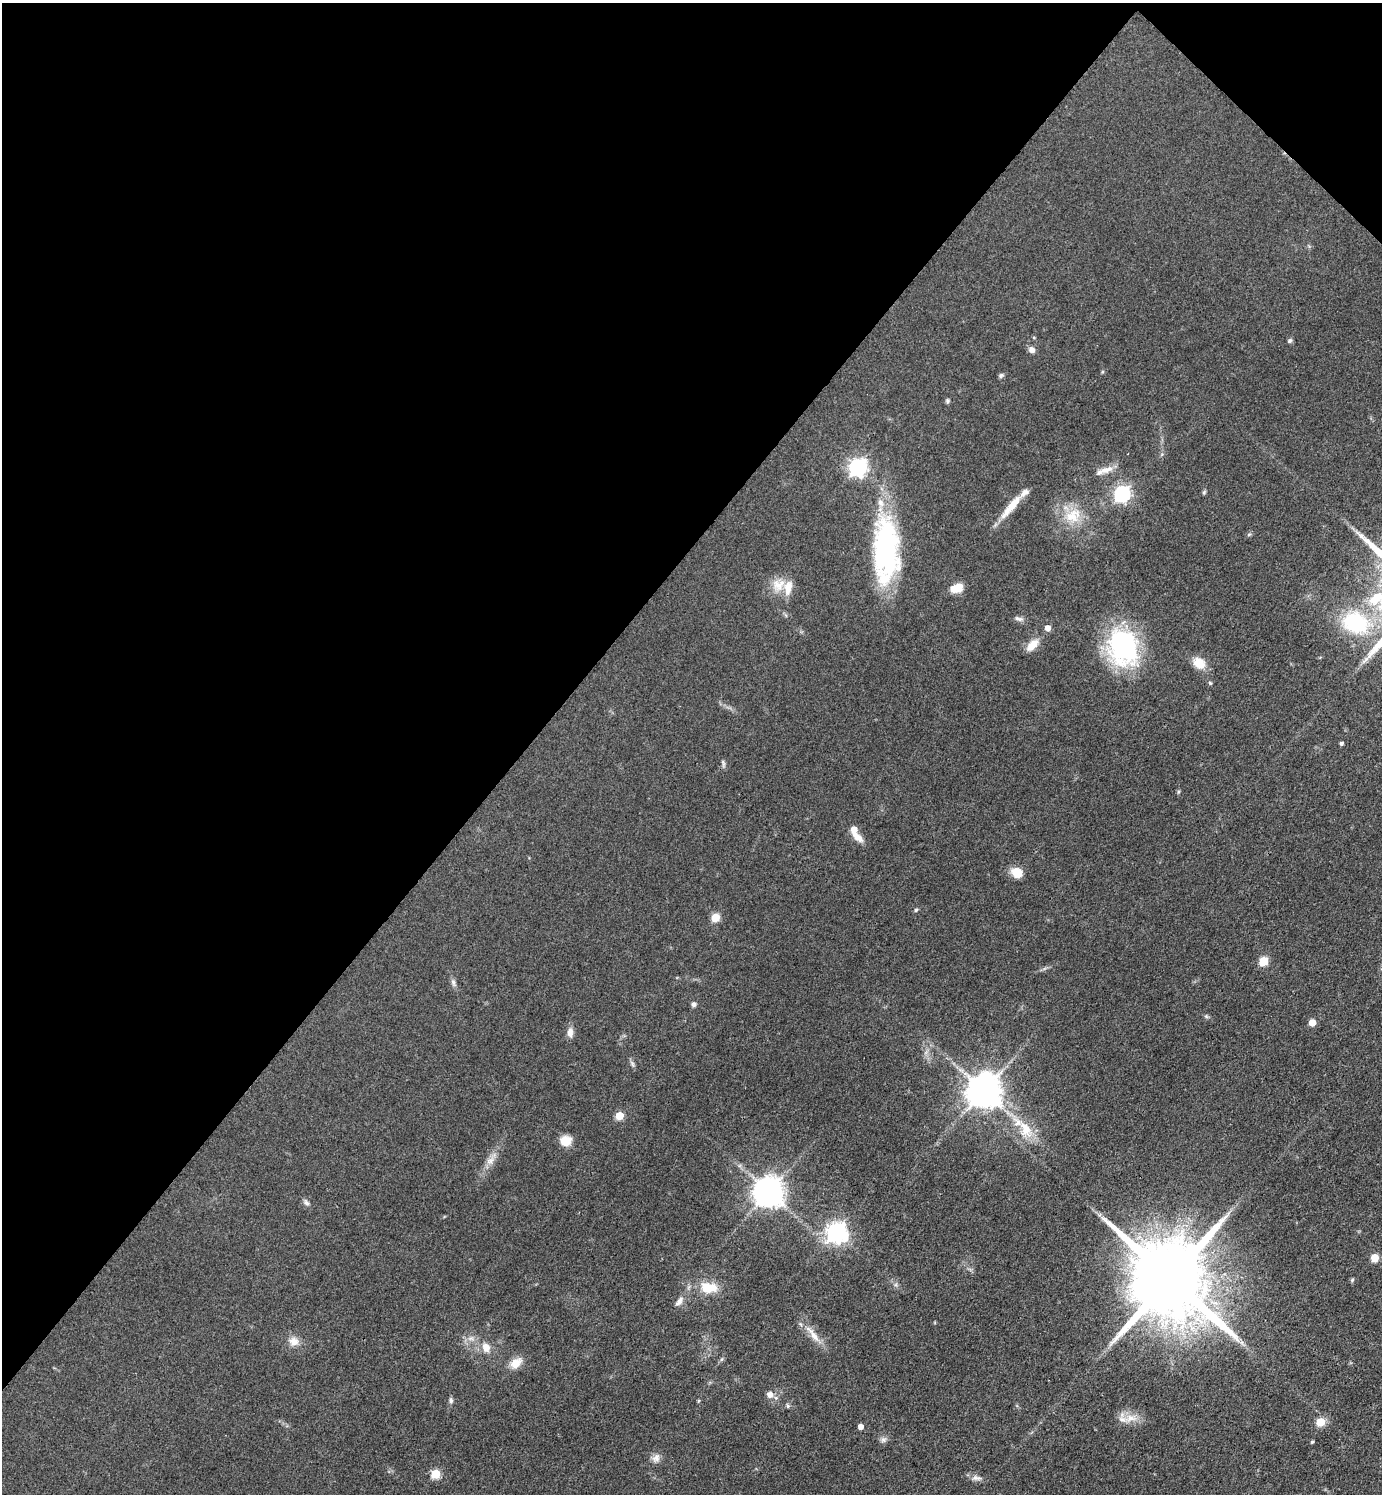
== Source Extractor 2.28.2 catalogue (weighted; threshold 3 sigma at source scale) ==
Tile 2 of 4 x 4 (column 2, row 1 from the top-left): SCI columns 1679-3058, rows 4481-5972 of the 5976 x 5974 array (HDU 1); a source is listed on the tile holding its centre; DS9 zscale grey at full resolution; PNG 1384 x 1496 px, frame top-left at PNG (2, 3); no overlay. Shown black and unused: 40% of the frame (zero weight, under 3 of 4 exposures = <1% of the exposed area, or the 3 px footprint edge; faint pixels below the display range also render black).
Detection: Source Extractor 2.28.2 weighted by HDU 2 'WHT'; one run over the whole footprint, this tile lists its part. Background 0.0799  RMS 0.0063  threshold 0.0285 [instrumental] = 3 sigma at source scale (4.5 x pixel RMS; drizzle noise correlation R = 1.50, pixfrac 1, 0.05/0.05 arcsec/px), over >= 5 px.
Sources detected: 73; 3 inside a brighter object's white glare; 1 long thin detection or spike segment (spike, bleed or trail) — not listed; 5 inside a brighter listed object's ellipse — not listed separately; the other 64 listed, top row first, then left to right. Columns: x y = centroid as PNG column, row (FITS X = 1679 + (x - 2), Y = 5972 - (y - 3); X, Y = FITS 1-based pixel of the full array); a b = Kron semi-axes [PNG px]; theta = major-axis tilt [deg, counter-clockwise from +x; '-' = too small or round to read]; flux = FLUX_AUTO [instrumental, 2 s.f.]
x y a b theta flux
1290 341 6 5 - 1.4
1031 350 8 7 - 2.9
1001 375 7 5 28 1.3
948 401 6 5 - 1.1
858 467 7 7 - 250
1106 470 19 9 18 6.4
1204 492 7 4 46 0.9
1122 494 7 6 - 170
1012 506 41 9 47 13
1073 515 25 19 32 18
1249 534 6 4 19 0.87
887 550 82 30 -88 110
778 585 19 17 39 11
957 588 13 8 19 10
1019 619 14 5 -15 2.2
1355 623 25 18 -19 53
1047 628 5 5 - 5
1124 644 42 33 -84 88
1032 645 19 9 45 7.6
1199 663 16 12 -38 9.2
1210 683 6 4 -45 0.77
1341 743 4 4 - 1.5
723 763 11 5 -78 1.5
1178 792 6 4 72 0.78
854 829 6 5 - 6.5
858 837 17 8 -40 5.6
1017 872 15 11 -27 7.9
916 910 5 4 - 0.86
715 918 5 5 - 22
1263 961 5 5 - 26
453 983 10 6 -73 2
693 1004 6 6 - 1.8
1206 1016 6 4 -44 1
1312 1022 5 5 - 8.4
570 1032 12 7 -86 4.2
632 1064 11 4 -79 1.5
984 1091 10 9 - 1500
619 1116 5 5 - 17
1025 1129 28 16 -63 18
565 1141 12 11 - 8.7
490 1160 14 8 38 4.5
769 1192 9 9 - 990
306 1203 9 6 -48 1.8
836 1232 8 8 - 330
1375 1258 5 5 - 18
1170 1278 25 19 -46 12000
1352 1280 6 4 48 0.86
709 1288 24 14 -6 15
813 1334 31 7 -51 8.2
294 1341 13 12 - 5.9
486 1347 12 10 -69 5.9
722 1359 6 4 70 0.94
516 1363 16 11 39 7.5
770 1394 9 8 - 3.7
451 1400 7 5 -78 1.6
788 1406 6 4 -72 0.99
1131 1418 17 10 1 7.8
1320 1422 5 5 - 23
860 1427 4 4 - 4.5
883 1440 8 7 - 2.1
1312 1442 4 4 - 0.75
656 1458 12 9 53 3.8
435 1474 5 5 - 28
976 1478 14 7 -8 3.2